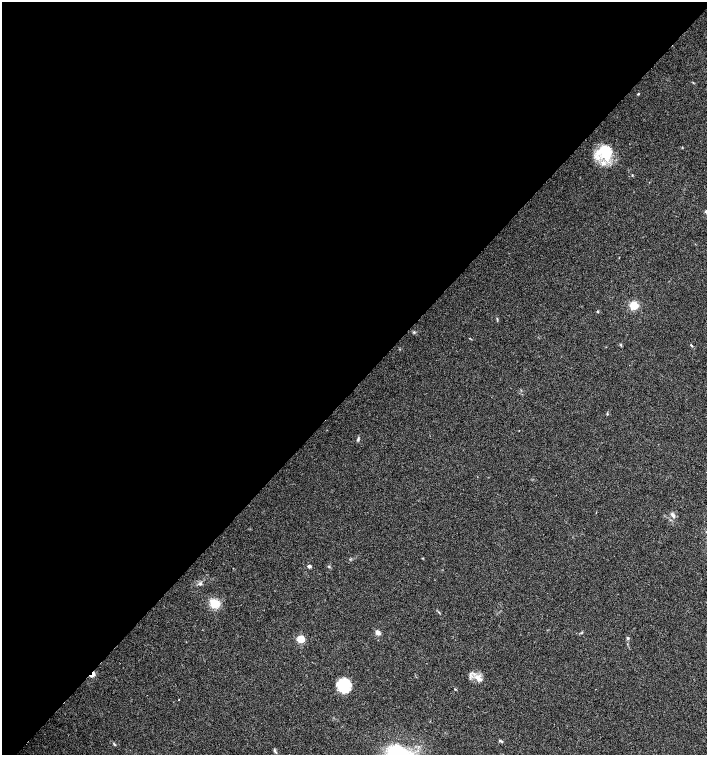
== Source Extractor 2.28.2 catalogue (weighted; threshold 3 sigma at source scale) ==
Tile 5 of 4 x 4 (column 1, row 2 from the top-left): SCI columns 159-1567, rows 3014-4518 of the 6020 x 6026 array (HDU 1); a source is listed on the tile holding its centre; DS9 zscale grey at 2 x 2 block average (1 PNG px = mean of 2 x 2 image px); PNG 709 x 757 px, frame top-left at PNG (2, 2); no overlay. Shown black and unused: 51% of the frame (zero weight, under 3 of 4 exposures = <1% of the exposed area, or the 3 px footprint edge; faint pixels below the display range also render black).
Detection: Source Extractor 2.28.2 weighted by HDU 2 'WHT'; one run over the whole footprint, this tile lists its part. Background 0.0333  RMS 0.0033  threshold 0.0149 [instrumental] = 3 sigma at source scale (4.5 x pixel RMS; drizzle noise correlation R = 1.50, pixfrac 1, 0.0396/0.0396 arcsec/px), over >= 5 px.
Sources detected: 27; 1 inside a brighter object's white glare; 1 cosmic-ray / hot-pixel residue — not listed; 1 inside a brighter listed object's ellipse — not listed separately; the other 24 listed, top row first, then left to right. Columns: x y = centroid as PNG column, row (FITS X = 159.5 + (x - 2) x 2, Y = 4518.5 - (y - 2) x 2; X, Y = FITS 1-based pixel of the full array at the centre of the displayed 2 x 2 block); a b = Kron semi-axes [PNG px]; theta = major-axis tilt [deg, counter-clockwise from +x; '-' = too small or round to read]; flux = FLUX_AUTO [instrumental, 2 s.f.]
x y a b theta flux
638 94 4 2 - 0.55
606 152 18 15 -86 28
632 175 4 2 - 0.41
706 211 3 3 - 1.1
634 305 4 3 - 36
598 312 3 3 - 0.7
414 332 3 2 - 0.69
691 345 4 2 - 0.65
607 414 4 2 - 0.6
358 439 7 3 80 1.1
673 515 7 4 -60 2.5
309 566 3 3 - 2.9
329 566 3 3 - 0.67
200 583 4 3 - 1.3
214 603 9 8 - 14
378 633 6 5 - 3
628 638 4 4 - 1
301 639 4 3 - 26
93 674 6 3 -86 4.1
479 678 13 6 -36 5.4
343 688 14 11 -64 22
501 741 6 2 -23 0.75
275 751 5 3 - 1.2
397 752 27 21 15 47
Overlapping masked pixels (flux is a lower limit): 1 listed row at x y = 93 674
Isophote crosses this tile's border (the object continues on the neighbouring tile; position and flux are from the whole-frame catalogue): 2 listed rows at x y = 706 211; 397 752